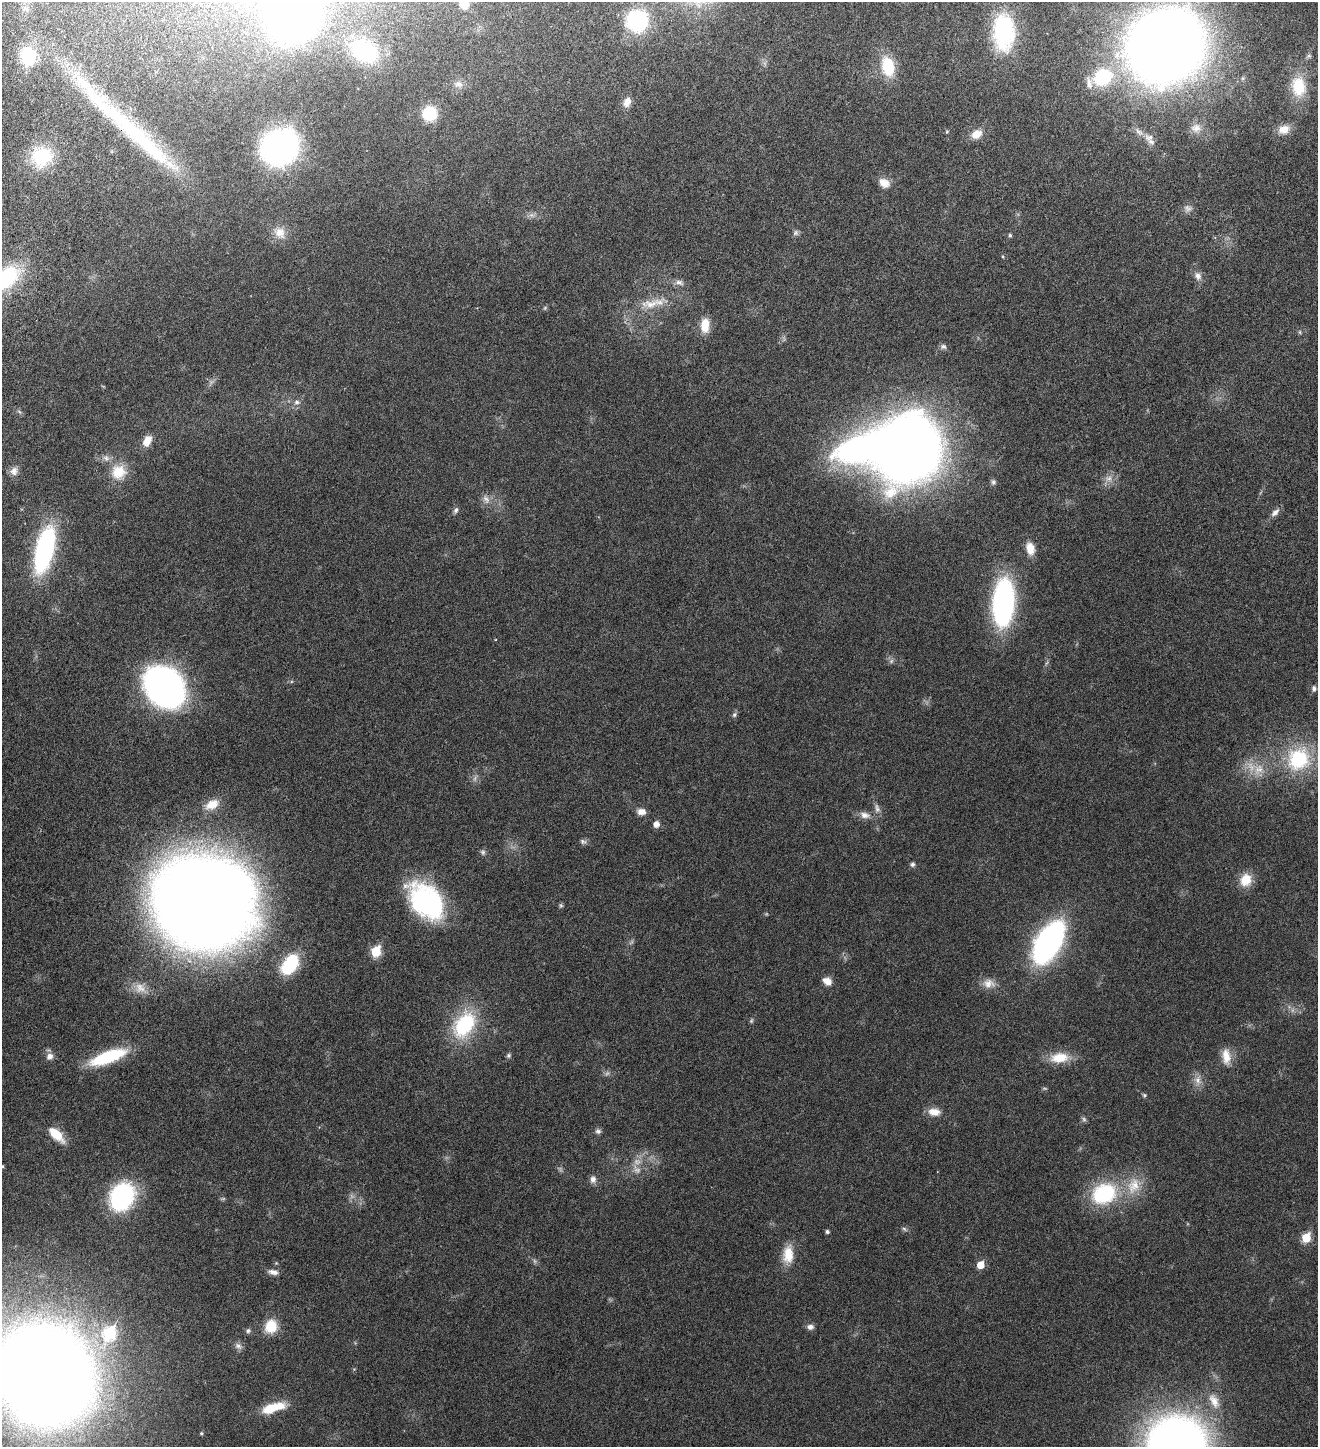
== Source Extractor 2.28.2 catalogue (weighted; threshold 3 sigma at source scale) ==
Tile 11 of 4 x 4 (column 3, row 3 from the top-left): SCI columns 2919-4234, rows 1542-2986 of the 5971 x 5969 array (HDU 1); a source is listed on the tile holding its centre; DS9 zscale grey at full resolution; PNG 1320 x 1449 px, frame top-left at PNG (2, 2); no overlay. Shown black and unused: <1% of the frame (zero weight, under 4 of 8 exposures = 6% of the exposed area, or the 3 px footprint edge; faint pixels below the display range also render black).
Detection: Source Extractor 2.28.2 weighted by HDU 2 'WHT'; one run over the whole footprint, this tile lists its part. Background 0.0183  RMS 0.0026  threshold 0.0107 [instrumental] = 3 sigma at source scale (4.09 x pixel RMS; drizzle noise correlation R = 1.36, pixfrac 0.8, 0.05/0.05 arcsec/px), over >= 5 px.
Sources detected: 120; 14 too faint to see at this stretch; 2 inside a brighter object's white glare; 1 long thin detection or spike segment (spike, bleed or trail) — not listed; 3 inside a brighter listed object's ellipse — not listed separately; the other 100 listed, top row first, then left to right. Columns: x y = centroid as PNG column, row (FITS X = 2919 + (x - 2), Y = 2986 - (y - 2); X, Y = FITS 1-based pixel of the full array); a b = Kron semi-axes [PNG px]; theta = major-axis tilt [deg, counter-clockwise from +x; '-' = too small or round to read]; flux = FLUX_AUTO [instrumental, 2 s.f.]
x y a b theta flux
464 4 8 8 - 2
293 16 27 25 88 220
637 21 19 18 - 18
1004 30 28 17 -90 30
1165 46 45 40 35 440
364 51 27 19 -35 13
28 56 23 18 -82 9.5
1309 56 7 6 - 0.44
888 66 24 15 -78 7
1103 77 26 22 32 11
458 84 14 10 2 1.5
1298 87 29 20 -83 7.6
627 102 12 9 67 1.6
430 113 12 12 - 8.1
1196 128 14 12 -1 1.7
1284 129 16 12 18 2.5
976 134 15 11 30 2.3
1149 137 13 10 -15 1.3
279 147 21 17 26 130
42 157 24 23 - 11
884 183 14 11 -29 1.9
280 233 17 14 -43 2.5
796 233 8 7 - 0.55
1010 235 5 4 - 0.35
1198 276 12 9 -62 1.2
5 278 42 25 36 18
679 282 13 7 -13 1
650 304 28 13 6 4.3
545 308 7 4 46 0.29
705 325 18 10 89 3.3
1300 332 6 4 -90 0.25
943 347 8 7 - 0.6
297 402 8 7 - 0.8
19 412 8 3 -45 0.33
147 441 13 8 63 2.3
907 449 47 43 52 300
14 471 12 10 56 1.3
118 472 20 19 - 4.8
1108 478 12 9 5 1.4
993 482 8 6 -75 0.51
456 510 9 5 63 0.52
1275 512 14 7 44 1
1030 548 15 9 -77 2.4
45 549 38 13 76 40
1003 603 40 18 86 46
164 687 28 22 -48 120
1314 688 7 6 - 0.59
734 715 7 6 - 0.47
1298 759 34 31 50 15
1258 769 17 13 51 3.3
212 804 17 10 28 2.9
877 808 13 7 -77 0.98
641 812 10 7 -1 1.4
865 815 15 9 -12 1.5
656 824 6 5 - 1.5
583 842 9 6 -25 0.57
483 852 8 7 - 0.51
912 864 6 5 - 0.46
1246 880 15 13 66 3.7
426 901 43 28 -49 30
202 904 60 49 -54 510
561 905 6 5 - 0.31
1048 942 32 16 60 70
376 952 6 6 - 11
290 964 18 11 57 15
827 981 10 8 -32 1.9
989 983 18 13 -8 2.1
140 988 20 13 -33 2.9
751 1021 7 5 82 0.31
464 1025 37 24 57 15
508 1055 6 6 - 0.39
50 1056 10 9 - 1.1
1226 1056 22 11 -84 2.8
108 1057 40 12 20 13
1059 1058 25 13 6 4.4
1198 1080 13 10 -67 1.6
1144 1095 6 5 - 0.3
934 1112 13 9 -6 2.4
598 1131 8 7 - 0.58
56 1134 18 8 -43 4.9
2 1166 4 4 - 0.21
593 1179 11 8 -89 0.99
1134 1186 27 19 74 5.8
1104 1194 30 24 25 16
122 1197 26 20 59 26
904 1229 8 5 -36 0.39
827 1232 4 3 - 0.49
1306 1238 6 5 - 7.6
788 1254 24 13 88 4
980 1265 6 5 - 3.4
273 1272 14 6 -10 1.1
271 1326 16 13 68 4.5
810 1327 8 6 -2 0.9
248 1331 7 6 - 0.49
109 1334 9 7 63 19
238 1346 11 8 -38 0.84
45 1375 57 51 -67 710
1214 1401 24 12 -64 3.1
273 1408 26 9 18 6.2
201 1433 5 4 - 0.27
Isophote crosses this tile's border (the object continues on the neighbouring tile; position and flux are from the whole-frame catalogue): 6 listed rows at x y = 464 4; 293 16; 1165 46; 5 278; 2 1166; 45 1375